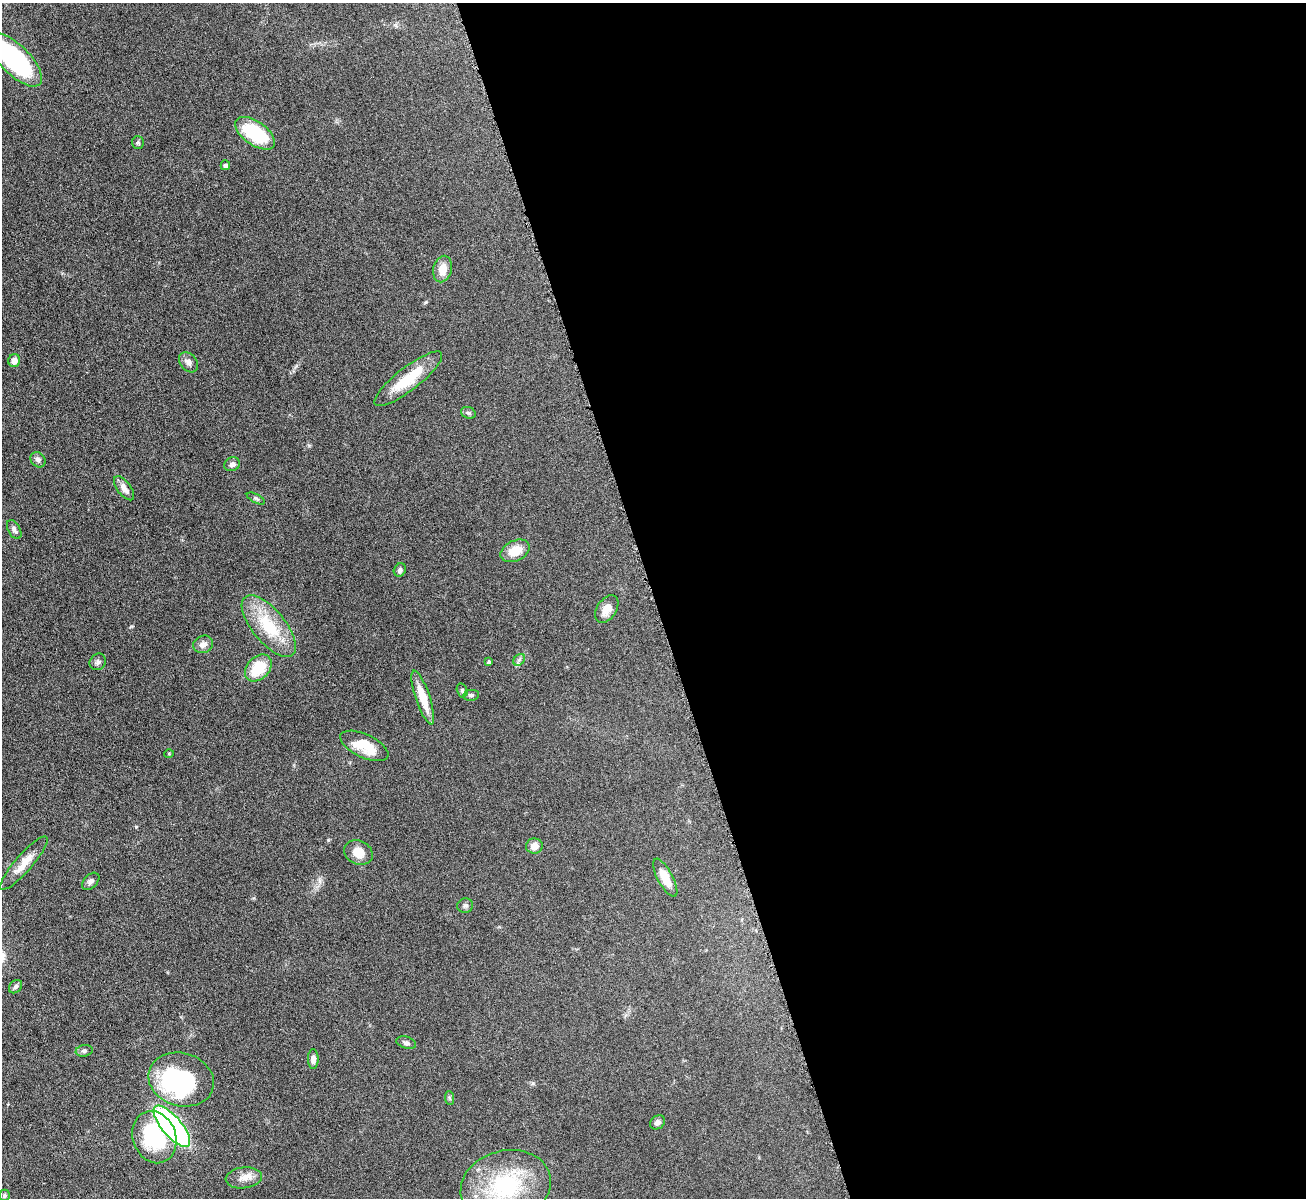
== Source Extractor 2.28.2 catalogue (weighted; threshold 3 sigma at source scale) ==
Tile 8 of 4 x 4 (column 4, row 2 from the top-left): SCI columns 3914-5217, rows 2539-3734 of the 5217 x 5200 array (HDU 1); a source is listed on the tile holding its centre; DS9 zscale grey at full resolution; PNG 1308 x 1200 px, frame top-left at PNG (2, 3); each listed source drawn as its Kron ellipse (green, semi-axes under 4 px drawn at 4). Shown black and unused: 50% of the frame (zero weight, under 4 of 8 exposures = <1% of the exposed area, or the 3 px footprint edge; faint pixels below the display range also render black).
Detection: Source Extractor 2.28.2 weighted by HDU 2 'WHT'; one run over the whole footprint, this tile lists its part. Background 0.0478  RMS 0.0044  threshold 0.018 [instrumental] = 3 sigma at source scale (4.09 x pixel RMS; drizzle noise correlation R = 1.36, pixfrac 0.8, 0.05/0.05 arcsec/px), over >= 5 px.
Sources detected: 48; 2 inside a brighter object's white glare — neither listed nor drawn; the other 46 listed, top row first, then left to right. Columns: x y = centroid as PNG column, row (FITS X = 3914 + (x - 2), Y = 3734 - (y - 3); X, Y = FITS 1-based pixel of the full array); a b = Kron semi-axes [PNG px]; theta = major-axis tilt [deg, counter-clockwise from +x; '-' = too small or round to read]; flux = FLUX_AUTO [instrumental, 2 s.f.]
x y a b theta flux
15 60 35 14 -45 52
255 133 23 11 -35 25
138 143 6 6 - 0.77
225 165 5 4 - 1.1
443 269 13 9 76 5.3
14 360 6 6 - 2.6
188 362 11 8 -49 1.9
408 379 42 11 38 15
468 413 7 5 -20 0.85
38 460 8 7 - 1.3
232 464 8 6 22 1.4
124 488 14 6 -53 2.9
256 499 10 4 -27 0.78
14 530 10 6 -62 1.4
515 551 15 10 26 7
400 570 7 6 - 1.1
607 609 15 9 56 4.2
269 626 37 16 -50 19
203 644 10 8 21 2.3
519 660 6 5 - 0.91
98 662 9 8 - 1.3
489 662 4 3 - 0.65
258 668 15 11 47 13
462 690 7 5 -75 0.73
471 695 8 5 8 0.89
423 698 28 7 -71 8.8
364 746 26 11 -25 11
169 753 5 3 - 0.35
534 846 8 7 - 3.2
358 852 15 12 -27 5
24 863 34 8 49 6.2
665 878 21 7 -62 5.7
91 881 10 6 46 1.3
465 906 8 7 - 1.1
15 987 7 5 45 1.1
406 1043 10 6 -18 1.3
84 1051 8 5 10 0.99
313 1059 10 5 -90 1.9
181 1080 33 26 -16 38
450 1098 7 4 -88 0.65
657 1122 8 6 37 1.5
172 1126 26 10 -50 120
154 1137 27 21 -69 33
244 1178 18 10 7 3.7
506 1186 46 35 15 43
4 1195 6 5 - 0.97
Isophote crosses this tile's border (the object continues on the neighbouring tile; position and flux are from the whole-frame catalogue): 2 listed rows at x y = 15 60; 506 1186